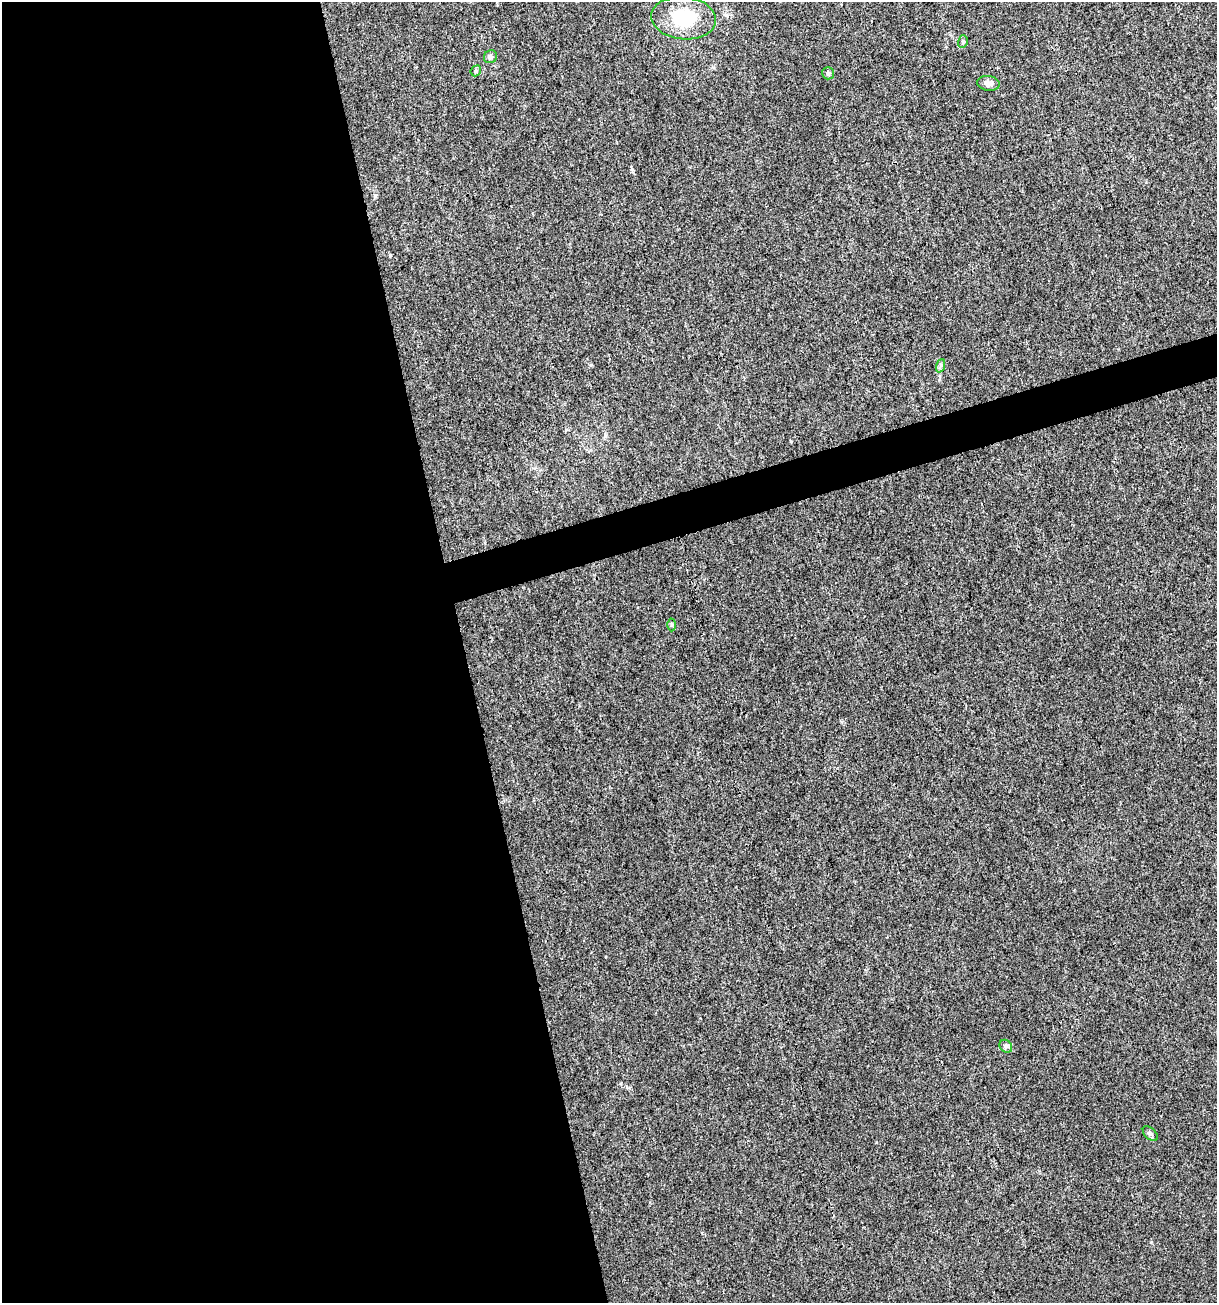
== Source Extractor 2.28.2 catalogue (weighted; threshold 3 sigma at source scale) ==
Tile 9 of 4 x 4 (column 1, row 3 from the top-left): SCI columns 102-1316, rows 1303-2603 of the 5012 x 5207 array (HDU 1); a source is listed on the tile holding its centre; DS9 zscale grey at full resolution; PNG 1219 x 1305 px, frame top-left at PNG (2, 2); each listed source drawn as its Kron ellipse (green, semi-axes under 4 px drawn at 4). Shown black and unused: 40% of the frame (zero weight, under 3 of 4 exposures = <1% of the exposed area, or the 3 px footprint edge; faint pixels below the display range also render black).
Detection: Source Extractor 2.28.2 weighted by HDU 2 'WHT'; one run over the whole footprint, this tile lists its part. Background 0.00323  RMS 0.0026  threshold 0.0118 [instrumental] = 3 sigma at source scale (4.5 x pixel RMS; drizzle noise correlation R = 1.50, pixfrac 1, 0.0396/0.0396 arcsec/px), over >= 5 px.
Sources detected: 10; all 10 listed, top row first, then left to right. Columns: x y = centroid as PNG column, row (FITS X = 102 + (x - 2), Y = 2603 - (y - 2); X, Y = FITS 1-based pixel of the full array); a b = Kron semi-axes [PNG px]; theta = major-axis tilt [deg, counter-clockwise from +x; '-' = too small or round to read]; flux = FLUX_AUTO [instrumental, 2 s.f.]
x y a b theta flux
684 18 32 21 -5 14
963 41 6 5 - 0.48
490 57 7 6 - 0.6
476 71 6 5 - 0.37
828 73 6 5 - 0.67
988 83 11 7 -8 1.3
940 366 7 4 70 0.48
671 625 6 4 89 0.33
1006 1046 7 5 -46 0.62
1150 1134 9 5 -44 0.62
Unlisted compact peaks at least as high as the median listed source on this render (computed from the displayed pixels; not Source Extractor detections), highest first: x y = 1151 1242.